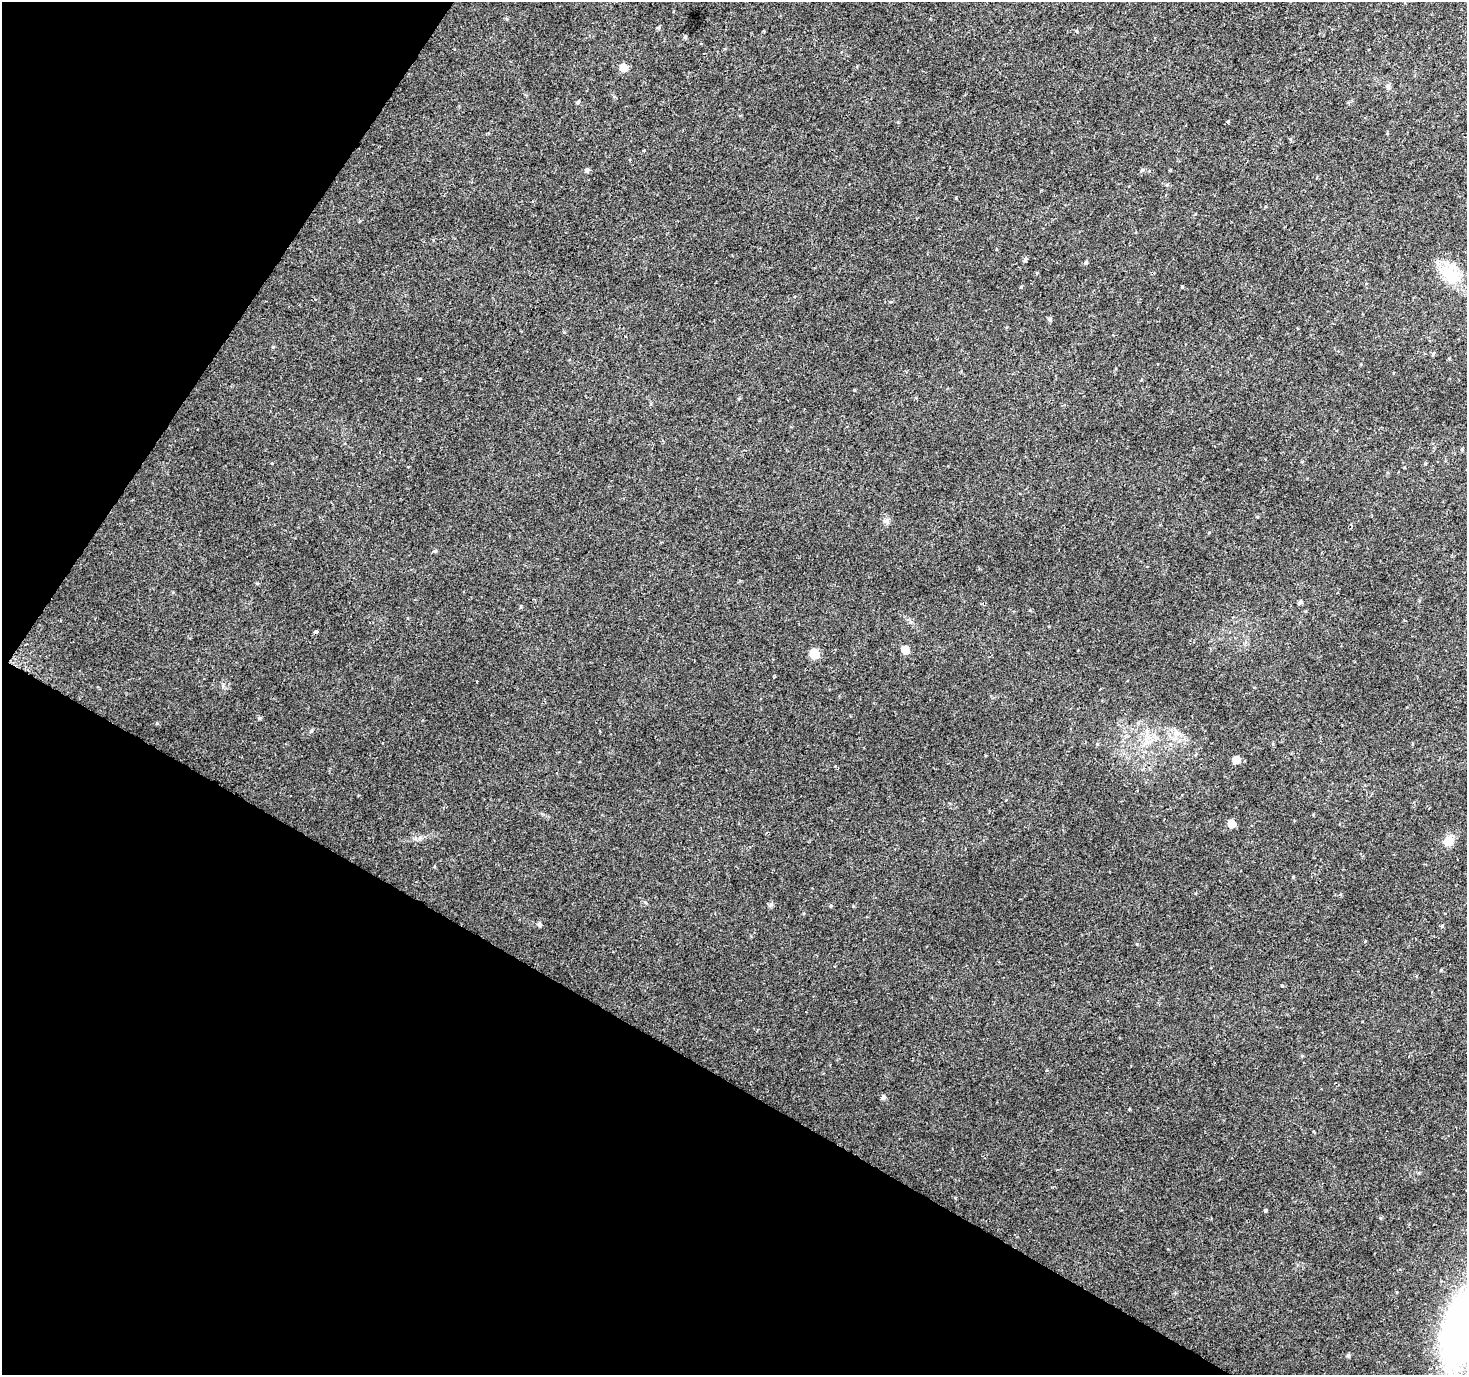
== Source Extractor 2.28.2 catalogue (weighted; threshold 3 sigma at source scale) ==
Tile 9 of 4 x 4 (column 1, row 3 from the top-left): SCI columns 1-1465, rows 1564-2936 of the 5865 x 5939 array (HDU 1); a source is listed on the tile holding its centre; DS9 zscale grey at full resolution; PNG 1469 x 1377 px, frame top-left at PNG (2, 2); no overlay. Shown black and unused: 29% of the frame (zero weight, under 2 of 3 exposures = <1% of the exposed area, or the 3 px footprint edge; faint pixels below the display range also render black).
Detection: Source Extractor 2.28.2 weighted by HDU 2 'WHT'; one run over the whole footprint, this tile lists its part. Background 0.0253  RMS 0.0055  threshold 0.0249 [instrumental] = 3 sigma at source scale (4.5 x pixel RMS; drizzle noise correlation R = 1.50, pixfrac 1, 0.0396/0.0396 arcsec/px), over >= 5 px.
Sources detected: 36; all 36 listed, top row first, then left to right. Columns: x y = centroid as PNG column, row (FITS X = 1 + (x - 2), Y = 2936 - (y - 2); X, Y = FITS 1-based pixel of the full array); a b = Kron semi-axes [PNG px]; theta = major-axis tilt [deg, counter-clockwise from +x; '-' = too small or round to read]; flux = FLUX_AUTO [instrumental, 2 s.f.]
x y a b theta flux
658 28 5 4 - 0.73
685 37 4 4 - 0.96
623 68 6 5 - 9.7
1388 87 7 4 -71 1
578 102 5 4 - 0.89
1227 122 3 3 - 1.1
644 150 4 3 - 0.59
587 170 6 5 - 1.3
1142 170 5 4 - 0.74
1025 259 6 4 61 1.2
1085 262 5 4 - 0.84
1449 273 27 21 -64 16
1021 287 5 3 - 0.45
1182 287 5 3 - 0.47
1049 319 6 4 0 1
273 347 5 3 - 0.47
886 521 8 6 53 1.5
435 551 4 4 - 0.76
257 583 5 3 - 0.56
1300 602 5 4 - 1.3
316 632 4 3 - 5.2
905 650 5 5 - 9.2
814 654 6 6 - 22
1177 732 12 4 -45 2.3
1097 744 5 4 - 0.54
1236 760 6 5 - 7.3
1231 824 6 5 - 8.6
1448 841 12 11 - 5.1
831 906 5 4 - 0.63
539 924 5 5 - 1.2
1441 926 3 3 - 2.7
1282 985 5 3 - 0.5
883 1098 5 5 - 1.5
1265 1210 3 3 - 2.3
1459 1330 70 29 77 210
1348 1355 5 4 - 0.96
Overlapping masked pixels (flux is a lower limit): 1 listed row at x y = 316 632
Isophote crosses this tile's border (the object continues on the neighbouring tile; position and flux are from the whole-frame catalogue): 1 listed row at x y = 1459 1330
Unlisted compact peaks at least as high as the median listed source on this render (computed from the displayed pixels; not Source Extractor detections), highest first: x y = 771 904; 259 718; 311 731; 157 723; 854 390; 1293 877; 1129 1109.